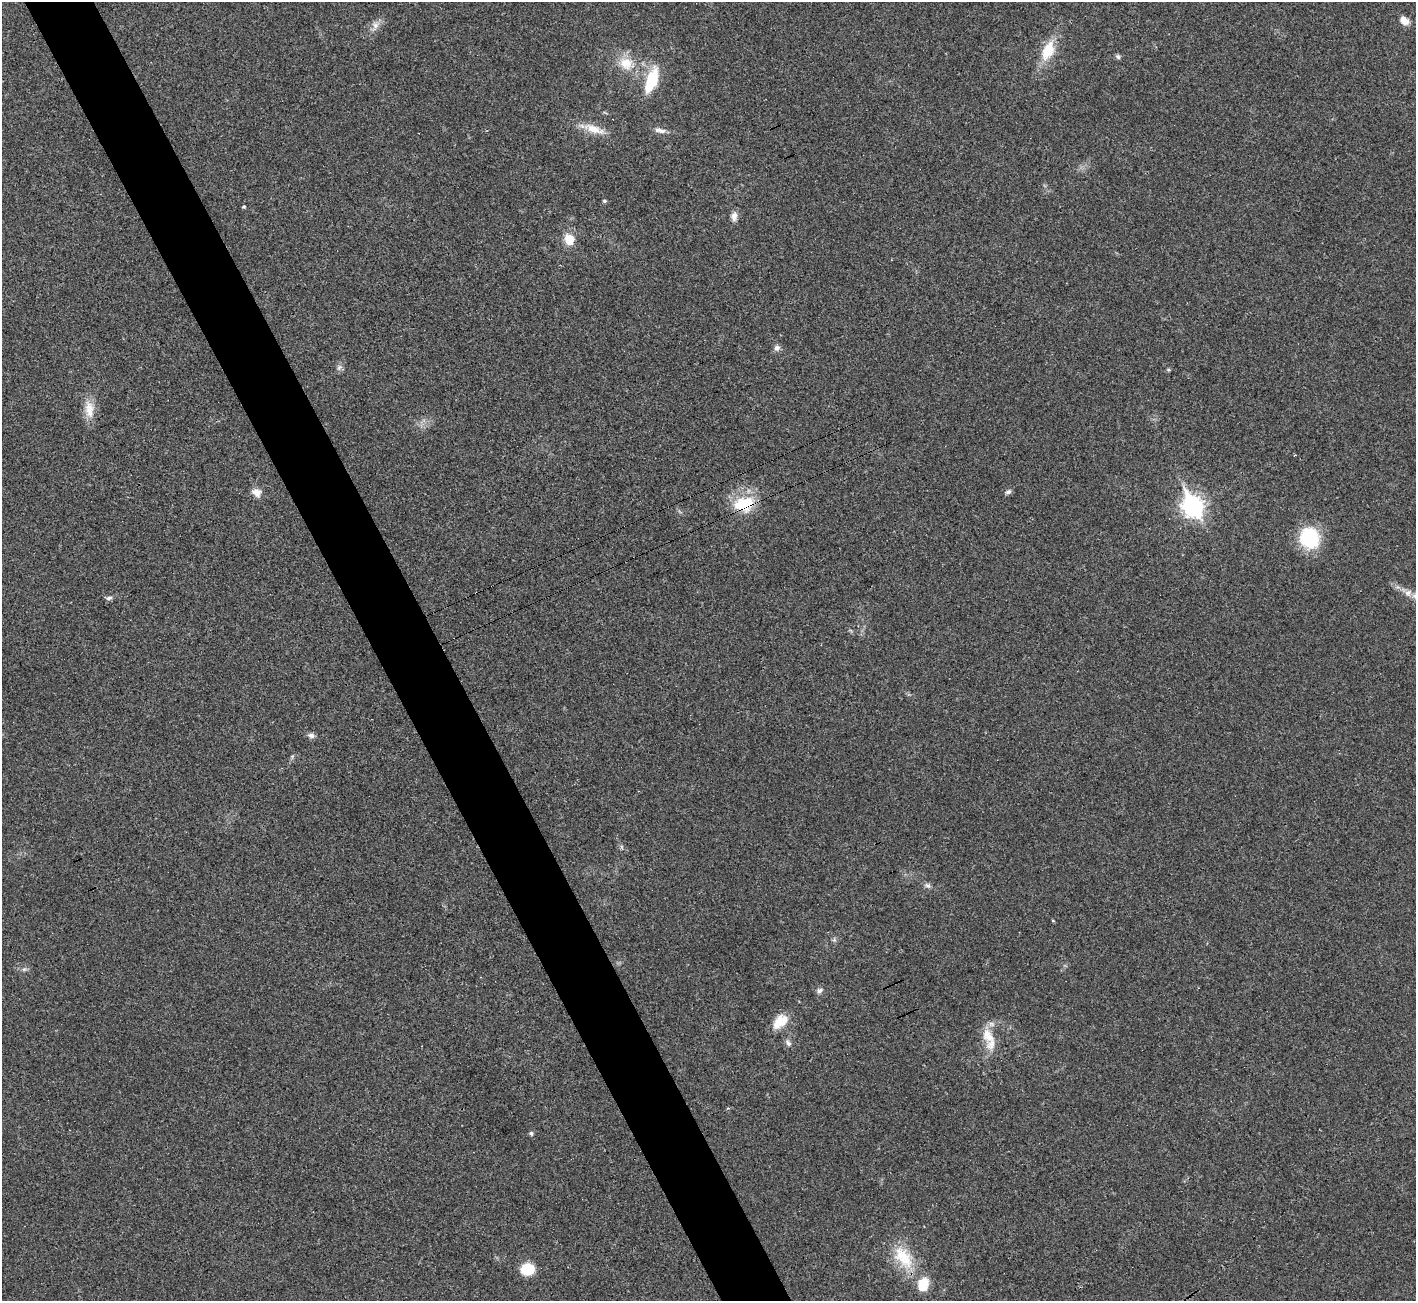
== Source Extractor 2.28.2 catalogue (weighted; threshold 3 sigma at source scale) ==
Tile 11 of 4 x 4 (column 3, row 3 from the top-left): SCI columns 2869-4282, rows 1493-2791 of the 5742 x 5715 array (HDU 1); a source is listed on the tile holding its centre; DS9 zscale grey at full resolution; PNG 1418 x 1303 px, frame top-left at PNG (2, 2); no overlay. Shown black and unused: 5% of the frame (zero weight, under 3 of 4 exposures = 2% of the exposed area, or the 3 px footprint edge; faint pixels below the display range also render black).
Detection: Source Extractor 2.28.2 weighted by HDU 2 'WHT'; one run over the whole footprint, this tile lists its part. Background 0.0213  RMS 0.0044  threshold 0.0197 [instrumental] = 3 sigma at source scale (4.5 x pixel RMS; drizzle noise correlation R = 1.50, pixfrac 1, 0.05/0.05 arcsec/px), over >= 5 px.
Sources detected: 38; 1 cosmic-ray / hot-pixel residue — not listed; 4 inside a brighter listed object's ellipse — not listed separately; the other 33 listed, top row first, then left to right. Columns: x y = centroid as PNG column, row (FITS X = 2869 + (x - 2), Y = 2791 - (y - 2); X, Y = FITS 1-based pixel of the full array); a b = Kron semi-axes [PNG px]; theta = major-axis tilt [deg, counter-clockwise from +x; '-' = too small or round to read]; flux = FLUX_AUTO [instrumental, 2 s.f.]
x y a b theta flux
1404 21 11 8 -38 3.6
375 25 9 9 - 2.4
1048 50 24 13 65 12
1118 57 7 6 - 0.88
626 63 18 15 2 8.3
651 80 23 9 70 20
594 129 31 10 -19 7.1
662 131 10 6 6 1.6
604 201 4 4 - 0.78
244 207 6 3 8 0.48
734 216 12 8 87 2.4
569 239 11 9 -71 7.4
777 348 8 7 - 1.7
339 367 8 6 22 1.2
89 409 27 11 -82 6.6
256 492 12 9 -25 3.2
1008 492 8 6 27 1.1
744 504 27 19 13 16
1192 506 10 8 -63 210
1309 538 19 17 -66 29
1408 593 9 7 37 2
109 598 9 5 16 1.2
311 736 9 7 -23 1.5
928 886 9 6 -34 1.3
1053 921 5 3 - 0.34
819 990 7 6 - 1.3
780 1021 18 11 41 8.6
788 1043 9 6 -62 1.4
991 1044 19 12 64 5.2
728 1108 4 4 - 0.51
531 1133 5 5 - 0.98
903 1257 37 20 -53 16
527 1269 12 11 - 12
Overlapping masked pixels (flux is a lower limit): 1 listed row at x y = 744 504